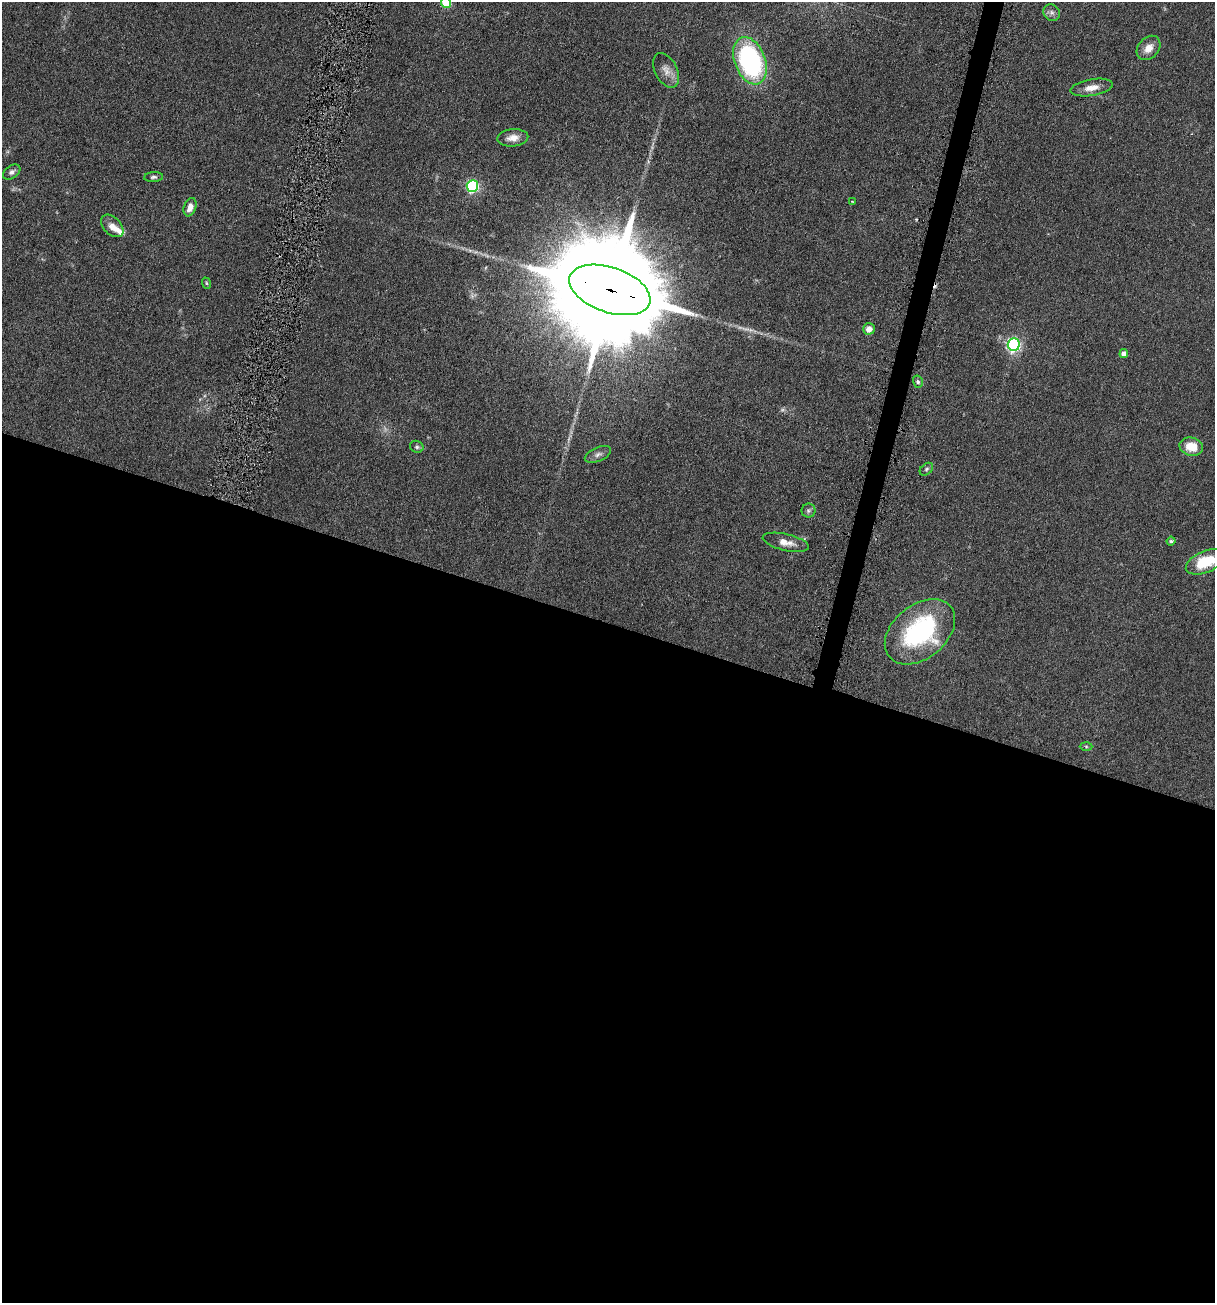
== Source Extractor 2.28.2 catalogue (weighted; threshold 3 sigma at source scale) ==
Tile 14 of 4 x 4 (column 2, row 4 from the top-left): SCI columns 1994-3206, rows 306-1606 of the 5918 x 5679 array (HDU 1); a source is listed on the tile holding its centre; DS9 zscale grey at full resolution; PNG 1217 x 1305 px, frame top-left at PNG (2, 2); each listed source drawn as its Kron ellipse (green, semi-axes under 4 px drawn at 4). Shown black and unused: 53% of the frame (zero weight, under 4 of 7 exposures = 19% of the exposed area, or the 3 px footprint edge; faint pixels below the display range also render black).
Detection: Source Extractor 2.28.2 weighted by HDU 2 'WHT'; one run over the whole footprint, this tile lists its part. Background 0.111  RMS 0.0057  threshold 0.0234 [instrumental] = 3 sigma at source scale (4.09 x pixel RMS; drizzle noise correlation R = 1.36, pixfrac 0.8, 0.05/0.05 arcsec/px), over >= 5 px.
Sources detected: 33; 2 too faint to see at this stretch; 1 cosmic-ray / hot-pixel residue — neither listed nor drawn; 1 inside a brighter listed object's ellipse — not listed separately; the other 29 listed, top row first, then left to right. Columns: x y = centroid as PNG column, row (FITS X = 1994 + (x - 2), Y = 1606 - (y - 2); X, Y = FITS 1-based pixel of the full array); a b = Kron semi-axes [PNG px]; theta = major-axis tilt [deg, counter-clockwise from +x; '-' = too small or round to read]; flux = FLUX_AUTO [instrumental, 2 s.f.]
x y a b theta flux
446 3 5 5 - 27
1052 13 9 7 -45 1.8
1149 48 14 10 48 5.3
750 61 25 15 -69 92
666 70 18 11 -63 4.8
1092 88 21 8 10 5.3
513 138 15 8 4 4.9
12 172 10 6 35 1.7
154 177 9 5 5 1.2
472 186 6 5 - 79
852 201 3 2 - 0.27
190 207 9 6 70 3.6
112 226 13 8 -46 4
206 283 6 3 -71 0.59
610 290 42 22 -19 23000
869 329 6 6 - 4
1014 345 6 6 - 110
1124 354 4 4 - 3.7
918 382 6 5 - 1
417 447 7 6 - 1.2
1191 447 12 9 -14 9
598 454 14 7 22 2.4
926 469 7 5 41 1.1
808 511 7 7 - 1.2
1171 541 4 4 - 0.71
786 542 23 8 -13 5.4
1205 562 20 10 23 19
920 632 40 26 39 67
1086 746 6 4 -2 0.71
Overlapping masked pixels (flux is a lower limit): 1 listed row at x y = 610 290
Isophote crosses this tile's border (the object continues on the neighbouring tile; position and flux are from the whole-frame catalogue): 2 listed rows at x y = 446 3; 1205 562